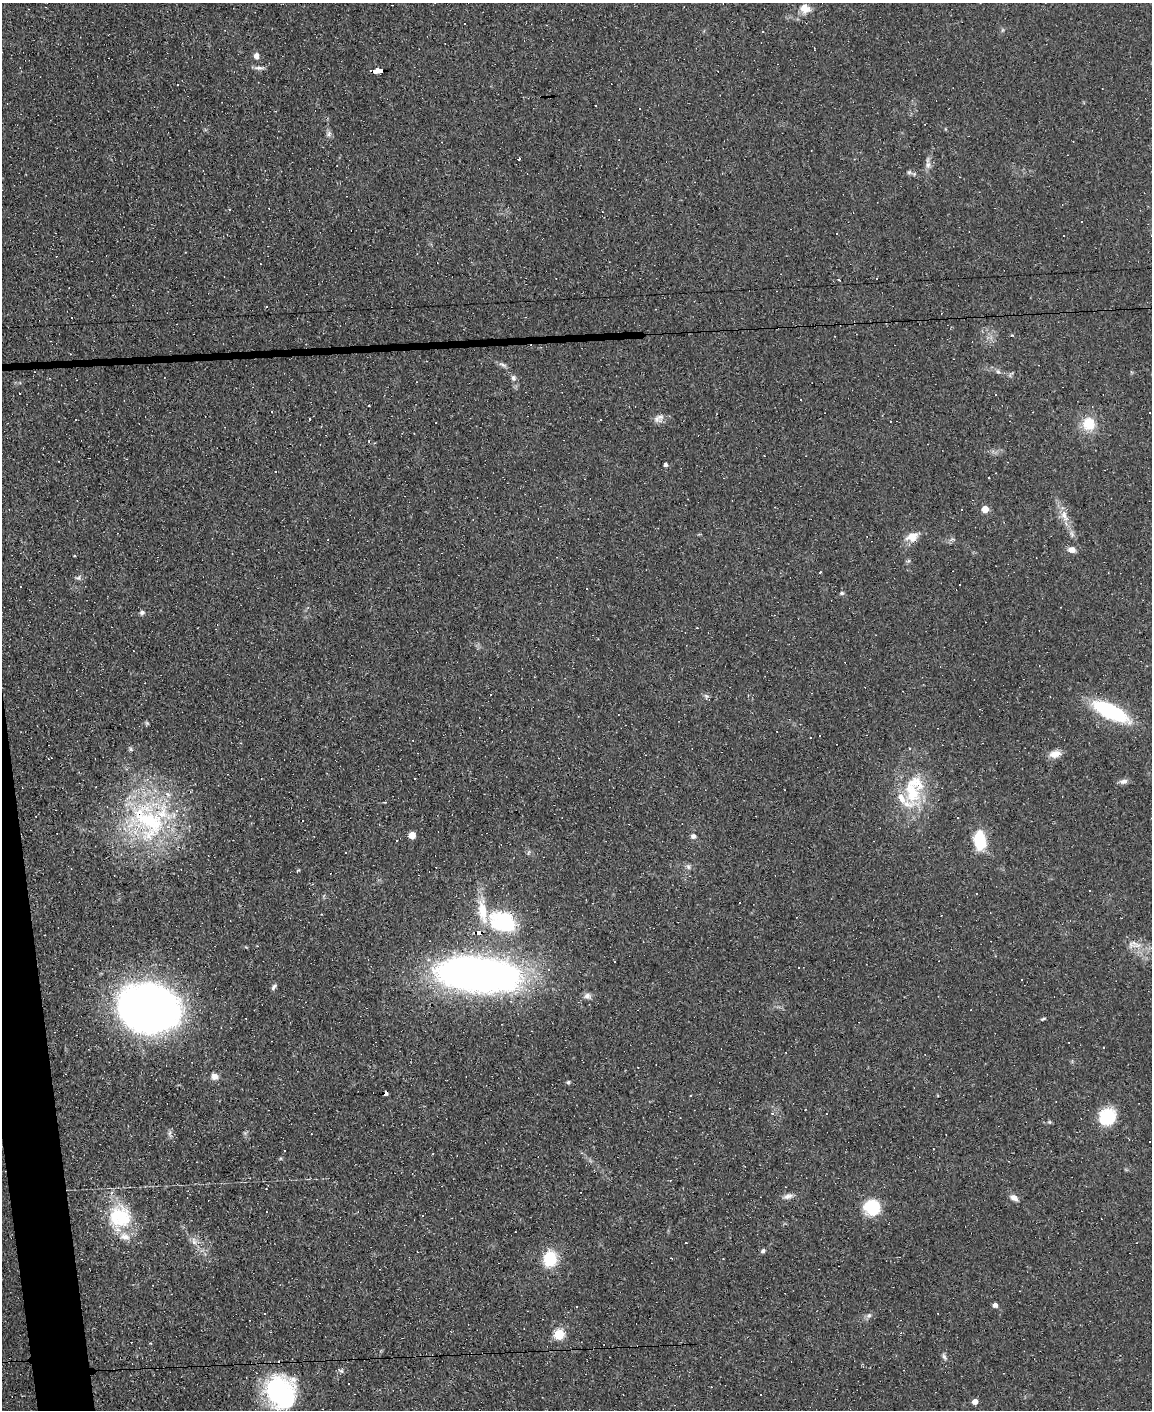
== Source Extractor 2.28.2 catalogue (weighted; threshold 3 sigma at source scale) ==
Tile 7 of 4 x 3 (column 3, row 2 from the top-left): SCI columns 2303-3452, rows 1641-3048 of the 4603 x 4581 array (HDU 1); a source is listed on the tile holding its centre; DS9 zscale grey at full resolution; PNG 1154 x 1412 px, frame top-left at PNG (2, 3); no overlay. Shown black and unused: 2% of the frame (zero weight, under 3 of 4 exposures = <1% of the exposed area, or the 3 px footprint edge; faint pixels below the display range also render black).
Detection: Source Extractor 2.28.2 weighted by HDU 2 'WHT'; one run over the whole footprint, this tile lists its part. Background 0.0782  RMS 0.0055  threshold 0.0248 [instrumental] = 3 sigma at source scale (4.5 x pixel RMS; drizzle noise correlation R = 1.50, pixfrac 1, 0.05/0.05 arcsec/px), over >= 5 px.
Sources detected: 142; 1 inside a brighter object's white glare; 49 cosmic-ray / hot-pixel residue — not listed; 8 inside a brighter listed object's ellipse — not listed separately; the other 84 listed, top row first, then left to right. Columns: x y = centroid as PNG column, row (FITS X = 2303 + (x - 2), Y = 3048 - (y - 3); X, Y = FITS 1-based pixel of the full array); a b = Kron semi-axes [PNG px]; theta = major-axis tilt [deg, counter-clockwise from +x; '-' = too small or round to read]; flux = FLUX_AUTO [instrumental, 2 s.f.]
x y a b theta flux
805 9 13 11 -20 5.4
763 31 3 3 - 0.51
814 50 3 2 - 0.51
256 56 8 6 -67 2.7
259 68 13 5 0 2
377 71 9 3 3 66
177 85 3 2 - 0.54
596 106 2 2 - 0.51
329 134 8 6 50 1.6
518 159 3 2 - 1.3
928 165 9 6 -77 2.2
909 172 6 6 - 1
1064 235 3 2 - 0.43
503 365 12 5 -21 1.6
998 372 6 4 -19 1
513 378 9 7 -75 1.9
995 395 3 3 - 2.1
272 412 3 3 - 2.6
1150 413 2 2 - 0.42
309 419 3 3 - 17
657 419 11 8 -27 2.9
1088 424 18 17 - 12
665 465 4 4 - 1.5
985 509 4 4 - 12
962 510 3 3 - 0.96
1064 516 18 9 -61 6.2
912 537 14 10 21 6.8
1072 550 7 6 - 3.9
820 572 3 3 - 0.43
78 578 8 6 33 1.3
842 593 6 5 - 0.85
142 612 7 6 - 1.3
706 696 8 5 -44 1.2
1110 711 32 12 -27 59
147 723 6 5 - 0.69
810 738 3 3 - 0.99
131 749 6 5 - 0.97
1055 754 15 9 14 4.7
50 758 5 2 - 0.86
1124 781 11 7 5 2.2
912 792 38 22 -71 27
168 794 9 6 -40 2.3
385 802 4 2 - 0.47
958 818 3 2 - 0.61
148 820 62 29 -11 72
412 835 5 5 - 11
693 836 7 6 - 1.9
980 840 17 10 -81 24
688 867 7 6 - 1.5
298 870 5 3 - 0.54
313 884 4 3 - 0.43
321 914 3 2 - 0.31
503 921 27 18 -20 43
479 932 5 3 - 50
1134 945 21 11 -8 6.5
479 974 74 28 -6 370
274 987 8 4 57 1.3
587 996 9 8 - 2.4
148 1008 57 44 -9 300
1043 1019 7 3 24 0.75
215 1076 9 8 - 3
568 1082 5 5 - 0.88
386 1093 4 3 - 32
1107 1117 18 16 36 23
284 1151 3 3 - 1.1
433 1154 3 2 - 0.42
788 1196 13 7 19 2.6
1014 1198 9 6 -32 3
872 1207 15 13 -37 25
422 1215 3 3 - 0.48
120 1216 30 28 -54 33
194 1240 9 5 -72 2.2
763 1251 6 4 57 1.2
550 1259 14 12 81 22
723 1259 3 2 - 0.41
995 1305 4 4 - 2.6
577 1307 2 2 - 0.44
264 1314 3 2 - 0.55
869 1315 8 5 53 1.5
559 1334 5 5 - 31
944 1357 9 5 -58 1.4
341 1371 8 5 -29 1.1
279 1393 33 30 80 71
975 1402 5 4 - 4.7
Overlapping masked pixels (flux is a lower limit): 6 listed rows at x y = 377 71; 148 820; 479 932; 479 974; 148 1008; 386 1093